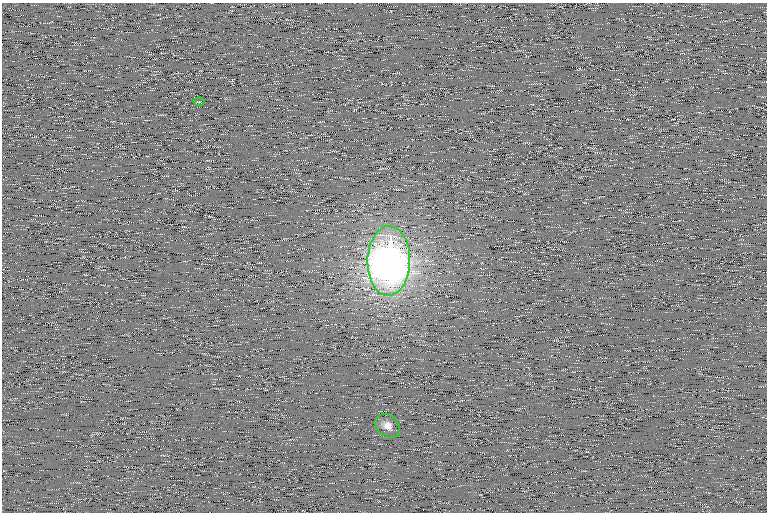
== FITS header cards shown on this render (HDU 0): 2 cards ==
NAXIS1  =                  765 /
NAXIS2  =                  510 /

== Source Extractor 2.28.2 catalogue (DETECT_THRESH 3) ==
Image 765 x 510 px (HDU 0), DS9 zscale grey, 1 PNG px = 1 image px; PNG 769 x 514 px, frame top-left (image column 1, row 510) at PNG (2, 3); each listed source drawn as its Kron ellipse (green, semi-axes under 4 px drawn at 4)
Background 102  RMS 9.3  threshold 27.8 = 3 sigma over >= 5 px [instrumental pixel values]
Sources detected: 3; all 3 listed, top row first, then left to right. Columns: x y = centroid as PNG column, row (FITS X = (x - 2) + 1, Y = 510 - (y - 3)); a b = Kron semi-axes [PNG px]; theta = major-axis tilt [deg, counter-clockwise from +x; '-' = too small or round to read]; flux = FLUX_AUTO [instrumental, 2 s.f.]
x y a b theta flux
199 102 5 3 - 530
389 261 35 21 89 680000
388 426 13 10 -38 6000